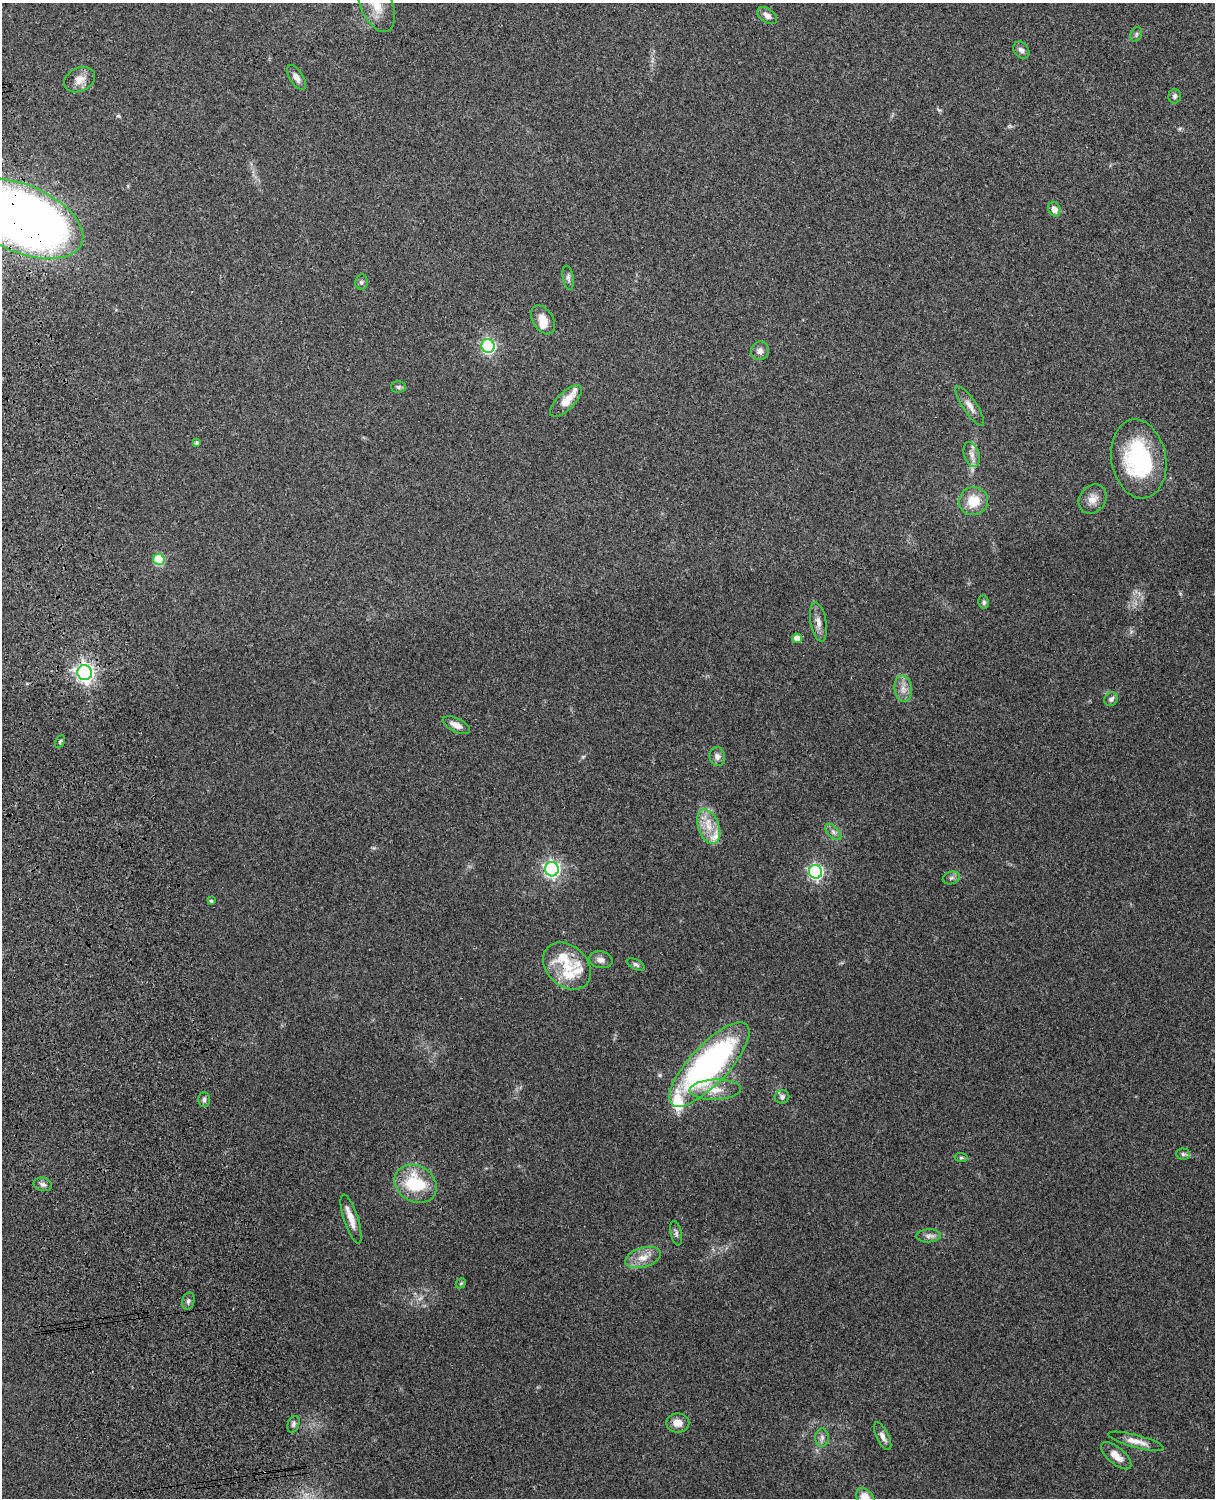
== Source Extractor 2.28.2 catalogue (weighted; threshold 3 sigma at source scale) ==
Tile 7 of 4 x 3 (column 3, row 2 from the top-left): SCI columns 2544-3756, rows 1660-3155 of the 5089 x 4928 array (HDU 1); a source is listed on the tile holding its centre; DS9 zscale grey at full resolution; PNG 1217 x 1500 px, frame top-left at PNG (2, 3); each listed source drawn as its Kron ellipse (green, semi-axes under 4 px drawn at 4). Shown black and unused: <1% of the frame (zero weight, under 3 of 4 exposures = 6% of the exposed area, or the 3 px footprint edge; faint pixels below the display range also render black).
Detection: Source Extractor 2.28.2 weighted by HDU 2 'WHT'; one run over the whole footprint, this tile lists its part. Background 0.258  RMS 0.0089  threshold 0.0398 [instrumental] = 3 sigma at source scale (4.5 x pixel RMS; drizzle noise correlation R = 1.50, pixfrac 1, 0.05/0.05 arcsec/px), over >= 5 px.
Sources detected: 71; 1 too faint to see at this stretch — neither listed nor drawn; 8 inside a brighter listed object's ellipse — not listed separately; the other 62 listed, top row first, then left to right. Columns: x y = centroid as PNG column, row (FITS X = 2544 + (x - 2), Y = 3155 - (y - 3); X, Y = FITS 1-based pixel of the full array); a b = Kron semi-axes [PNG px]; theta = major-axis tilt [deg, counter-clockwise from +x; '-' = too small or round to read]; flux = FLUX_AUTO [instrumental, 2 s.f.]
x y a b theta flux
376 4 30 16 -68 25
767 15 11 7 -36 5.2
1136 34 7 5 70 1.8
1021 50 9 7 -48 3.4
296 77 14 6 -58 4.7
79 80 16 11 28 8.9
1175 96 7 6 - 2.3
1054 209 7 6 - 5.9
21 218 66 33 -23 1100
568 278 12 5 -80 2.6
361 282 7 6 - 2.4
543 320 16 10 -58 10
488 346 7 6 - 170
760 351 9 9 - 4.6
398 387 7 6 - 2.2
566 401 21 8 45 14
970 406 23 7 -56 6.9
196 443 4 4 - 1.3
972 454 13 7 -72 5.1
1139 459 40 27 -80 100
1093 499 16 13 50 8.6
973 501 14 14 - 18
159 559 5 5 - 50
984 602 6 5 - 2.1
818 622 20 8 -80 6.5
797 638 5 4 - 9.5
85 673 8 7 - 420
903 689 13 8 -83 6.9
1111 699 7 6 - 2.8
456 725 15 7 -26 6.6
60 741 7 4 63 1.3
717 757 9 8 - 4.3
709 827 18 10 -70 14
833 832 10 5 -45 3
552 869 7 7 - 270
816 872 7 6 - 210
951 878 9 6 16 2.5
211 901 4 4 - 1.3
601 960 12 8 -12 4.8
636 964 9 5 -28 2.3
567 966 27 20 -43 27
709 1064 55 19 47 240
715 1090 26 10 2 15
782 1097 7 7 - 2.9
204 1099 7 5 90 2.1
1183 1154 7 5 -4 1.8
961 1158 6 4 -7 1.3
43 1184 9 6 -11 3
416 1184 22 18 -31 46
351 1219 25 7 -72 9.4
676 1233 12 5 -77 2.6
928 1236 12 6 4 4
643 1258 18 9 16 11
461 1283 6 4 43 1.2
188 1301 8 6 73 2.8
678 1423 11 9 0 8
293 1424 8 5 69 2.5
883 1436 15 6 -63 4.9
822 1437 9 7 90 3.2
1136 1441 29 6 -15 9.1
1116 1456 18 8 -40 9.3
865 1498 11 8 -54 13
Overlapping masked pixels (flux is a lower limit): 2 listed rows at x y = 21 218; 85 673
Isophote crosses this tile's border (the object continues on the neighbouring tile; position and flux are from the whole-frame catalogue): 3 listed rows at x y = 376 4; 21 218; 865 1498